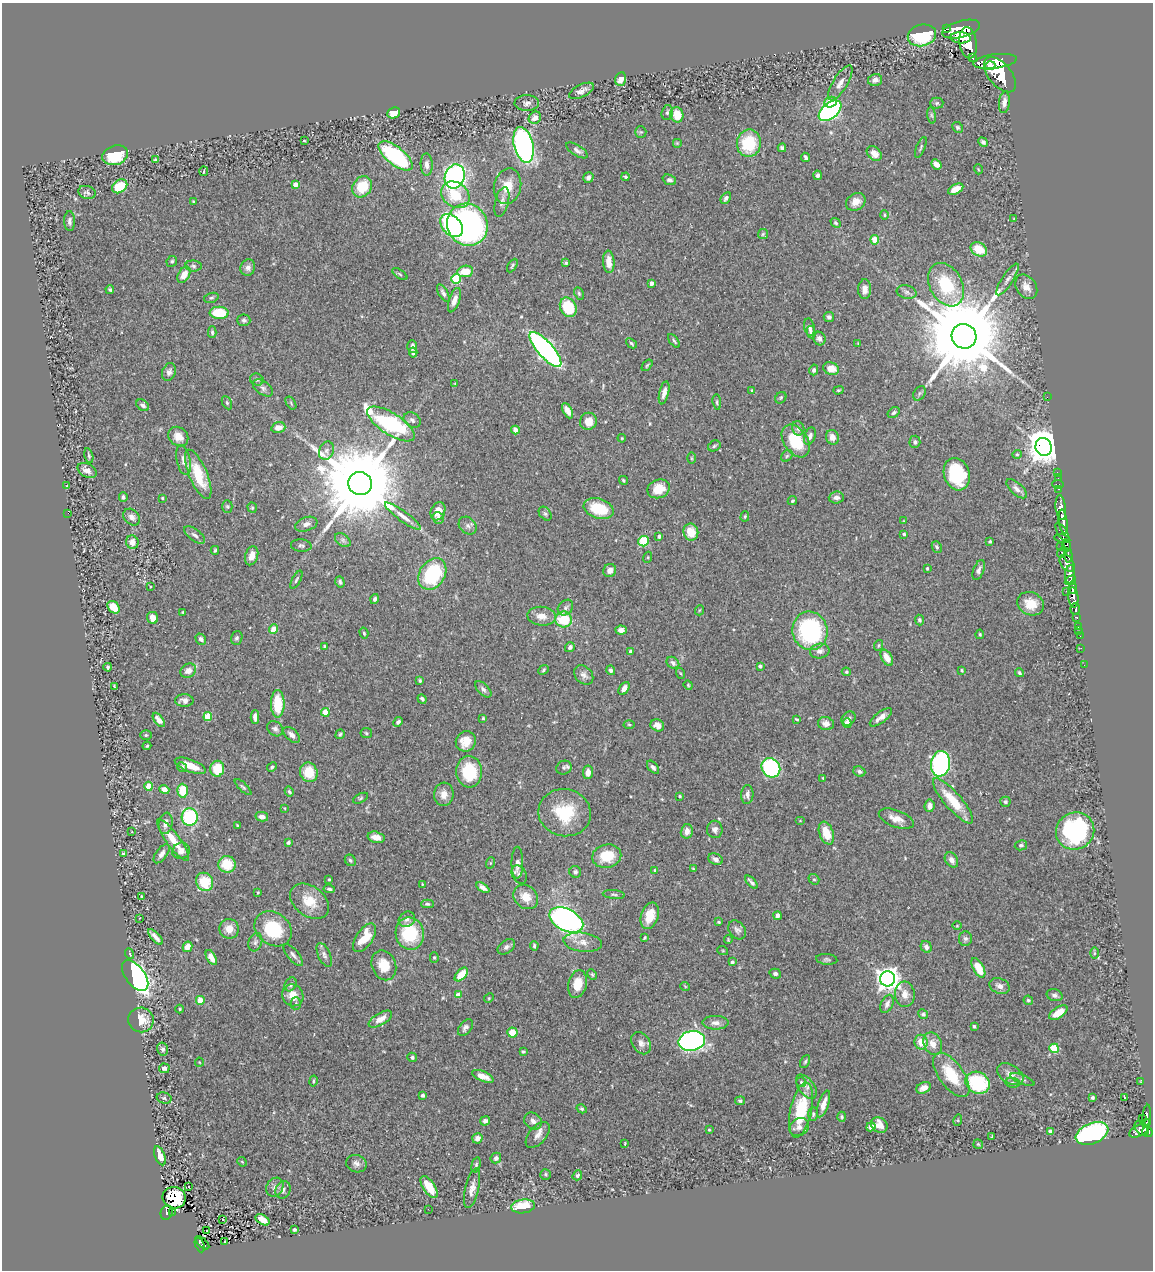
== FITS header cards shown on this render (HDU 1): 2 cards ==
NAXIS1  =                 1151
NAXIS2  =                 1268

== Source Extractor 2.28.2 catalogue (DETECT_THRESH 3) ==
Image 1151 x 1268 px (HDU 1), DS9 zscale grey, 1 PNG px = 1 image px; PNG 1155 x 1272 px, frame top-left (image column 1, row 1268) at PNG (2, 3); each listed source drawn as its Kron ellipse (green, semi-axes under 4 px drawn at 4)
Background 0.582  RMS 0.028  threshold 0.0845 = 3 sigma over >= 5 px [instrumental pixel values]
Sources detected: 479; all 479 listed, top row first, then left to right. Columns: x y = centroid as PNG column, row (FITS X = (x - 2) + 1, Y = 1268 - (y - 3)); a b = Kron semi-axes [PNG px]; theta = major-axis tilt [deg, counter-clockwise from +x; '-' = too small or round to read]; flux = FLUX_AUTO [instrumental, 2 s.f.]
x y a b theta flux
946 29 4 2 - 190
961 29 19 8 15 3400
922 35 14 11 14 91
961 38 10 5 -4 1500
968 43 16 8 -82 3100
973 58 3 3 - 70
995 61 22 7 7 3800
990 66 5 4 - 750
1000 75 21 11 -50 5000
621 79 7 5 75 15
875 80 7 6 - 8.9
840 83 20 7 59 13
581 91 13 6 25 9.2
830 102 6 5 - 27
1004 102 11 5 83 11
527 103 12 8 2 8.1
937 103 6 5 - 3.4
830 111 13 8 38 470
667 112 7 5 73 4.2
394 113 6 5 - 29
677 115 8 6 -75 35
932 115 8 4 -81 3.6
535 118 6 5 - 15
958 127 5 5 - 3.5
641 132 5 5 - 3
304 141 3 2 - 1.7
983 142 5 4 - 5.5
677 143 5 5 - 2.2
749 143 14 12 80 86
523 145 18 9 -76 480
921 147 11 3 68 3.1
782 148 4 4 - 4
577 150 12 5 -32 7.2
874 154 8 6 -42 16
115 155 13 9 18 71
396 156 20 9 -38 210
805 157 4 3 - 4
155 159 3 2 - 1.7
936 164 5 4 - 13
427 165 11 6 -88 9.6
978 169 5 3 - 1.6
204 171 5 2 - 2.3
818 175 5 4 - 5.7
455 177 12 10 71 480
626 177 4 3 - 2.7
588 178 6 5 - 7.3
669 180 7 5 -21 5.4
295 184 4 4 - 15
120 186 8 6 37 59
508 186 18 13 75 34
362 187 11 9 52 53
956 189 8 5 27 25
87 192 9 6 -16 4.9
455 195 15 12 -36 58
726 198 6 4 57 5.7
193 201 4 3 - 1.9
502 202 15 6 76 9.3
856 202 10 8 33 14
884 215 5 4 - 2.4
1014 219 3 2 - 1.3
70 221 10 5 -89 7
836 223 5 4 - 2.9
467 225 21 20 - 900
452 226 13 9 -46 120
763 234 5 5 - 2.9
875 240 4 4 - 49
979 249 9 6 -28 41
172 261 5 5 - 3.3
609 262 11 5 -86 19
566 263 4 4 - 2.6
193 266 8 5 -3 4.7
512 266 7 4 60 3.3
248 268 8 7 - 7.8
465 271 8 5 9 36
400 274 9 3 -34 2.6
184 275 9 5 61 24
456 279 5 5 - 120
1007 279 18 5 57 9.2
651 283 4 3 - 8.5
946 285 23 16 -61 100
1026 287 13 10 -56 16
865 289 10 6 88 12
110 290 4 4 - 3.3
907 292 10 6 -12 6.4
443 293 10 4 -60 6.9
579 293 6 4 -64 3
211 298 7 4 17 3.3
454 300 13 5 71 14
568 307 10 8 -64 81
219 313 9 6 -3 74
829 317 5 5 - 4.2
244 320 6 6 - 4.2
809 327 9 5 -80 6.9
212 332 6 4 -89 3.2
811 332 6 4 -80 4.4
964 336 12 12 - 40000
819 338 7 6 - 6
674 341 8 4 -53 3.7
631 343 6 4 -41 3.7
858 343 3 3 - 1.3
412 346 6 5 - 7.1
545 350 22 8 -48 710
413 352 5 4 - 5.8
647 365 7 3 52 2.6
831 369 8 6 -17 23
814 370 5 4 - 4.6
169 372 9 6 69 7.4
257 380 7 6 - 4.6
455 384 4 3 - 2.3
263 388 11 6 -36 7
752 390 4 3 - 3
838 390 5 4 - 2.1
664 393 12 4 77 11
919 393 8 5 56 3.9
1047 397 2 2 - 44
781 398 6 5 - 2.8
717 402 8 4 -83 2.8
227 403 7 4 -64 3.3
291 403 7 4 -55 3
143 405 7 5 -35 5.9
568 411 8 4 -63 12
894 412 6 4 35 3.9
412 420 9 7 -36 6.5
588 421 9 8 - 23
391 424 27 10 -33 440
278 427 7 5 16 17
798 428 7 6 - 6.3
515 430 4 4 - 17
178 436 10 9 - 20
810 436 9 5 69 8.2
832 437 7 6 - 13
622 438 4 3 - 2
796 441 18 12 -56 74
915 442 6 5 - 4.8
714 446 6 5 - 3.1
1044 447 9 8 - 4300
326 451 9 7 69 7.5
1017 454 5 4 - 2.7
89 456 8 4 -76 3.8
787 456 6 5 - 3.2
691 458 6 3 -89 1.9
183 460 15 7 -79 11
87 470 10 6 -29 12
1057 472 2 2 - 8.9
198 474 26 9 -67 68
957 474 16 12 -73 130
1058 478 2 2 - 8.5
623 480 5 4 - 2.6
360 483 12 11 - 39000
1058 484 6 3 -11 38
67 485 3 2 - 1.3
659 489 11 9 22 36
1017 489 13 6 -42 8.8
1059 489 3 2 - 22
123 497 5 4 - 4.4
836 497 7 6 - 8
162 498 3 3 - 2.1
792 501 5 4 - 2.9
227 506 6 5 - 3
252 508 5 4 - 2.5
1061 508 12 5 -84 1200
599 509 15 9 -17 66
438 511 9 7 68 25
68 513 2 2 - 6.4
545 514 8 5 -48 4.1
403 516 22 5 -36 15
745 516 5 4 - 2.5
132 517 9 7 -45 8.9
438 518 6 5 - 5.3
904 521 4 2 - 1.2
1063 522 12 3 -82 1100
306 524 11 7 18 9.5
468 526 10 7 -44 7.5
691 532 8 7 - 37
1062 533 11 4 -59 550
904 534 4 3 - 2.7
195 535 12 5 -36 6.8
659 536 3 3 - 5.6
1062 539 8 3 -12 390
343 540 9 5 -37 5.6
643 541 5 5 - 87
990 541 3 3 - 3.3
132 542 7 6 - 11
1066 545 6 4 -77 300
301 546 10 6 -6 5.3
937 547 6 4 -64 3.8
1060 547 2 2 - 14
215 550 4 3 - 2.7
1062 552 6 4 52 160
252 556 10 6 71 16
1068 556 7 4 -86 410
648 557 5 3 - 1.9
1067 563 9 6 -56 900
927 568 4 3 - 2.6
979 570 10 5 69 6.7
610 571 7 6 - 11
432 574 17 12 58 140
1070 574 9 5 84 1500
296 580 10 3 62 3.4
1070 580 6 3 33 650
340 582 6 4 -72 3.9
150 587 2 2 - 1.5
1072 589 5 3 - 460
1066 591 3 2 - 25
1073 597 10 5 -84 1000
375 599 5 4 - 4.7
1031 604 14 11 -26 33
113 607 7 5 -47 29
565 608 9 6 46 6.3
1075 609 6 5 - 280
700 610 5 3 - 1.6
183 612 3 3 - 1.9
542 616 14 9 -5 19
1076 617 3 3 - 110
153 618 6 5 - 13
564 619 8 8 - 70
919 620 5 4 - 3.7
1078 626 4 2 - 29
273 629 5 4 - 32
621 630 5 4 - 8
810 631 19 17 -74 230
1079 631 3 2 - 6
364 633 5 3 - 2.9
980 634 5 4 - 2.7
1080 636 2 2 - 8.1
237 638 7 5 71 4.6
201 639 6 5 - 5.4
879 645 5 3 - 1.9
325 646 4 4 - 2.4
570 647 5 4 - 6
1081 648 2 2 - 6.9
630 651 4 3 - 6
820 651 10 7 11 8.9
887 658 9 5 -60 16
673 663 7 5 -38 6.9
1084 665 2 2 - 8.6
760 666 4 4 - 6.1
108 667 4 3 - 3.1
544 670 5 4 - 2.7
611 670 5 4 - 4.8
962 670 4 3 - 1.9
188 671 8 6 29 15
846 672 4 3 - 2.2
680 673 5 3 - 2
1019 673 4 3 - 3.2
584 675 11 8 -46 10
420 680 3 3 - 2.8
688 685 5 4 - 2.1
114 687 4 2 - 2.1
624 688 7 4 57 12
483 689 10 5 -45 5.7
422 699 5 4 - 4.3
184 701 9 6 0 9.5
278 704 14 7 -90 65
325 712 4 4 - 46
208 717 4 4 - 63
255 717 7 4 -89 9.2
881 717 13 5 37 13
483 718 3 3 - 2.3
848 718 8 6 45 5.7
796 719 4 2 - 2
159 720 8 4 -53 11
398 722 5 4 - 5.2
847 723 5 4 - 19
629 724 5 3 - 2
826 724 8 6 -17 11
657 725 7 6 - 12
275 729 9 6 -41 6
366 733 6 5 - 2.9
340 734 5 4 - 2.8
146 735 6 5 - 3.1
292 735 10 5 -43 11
466 741 10 9 - 29
147 746 4 3 - 2.3
940 764 13 9 81 410
190 766 16 6 -21 28
182 767 5 4 - 4.7
272 767 5 4 - 2.7
653 767 8 4 -51 5.7
564 768 8 6 28 5.5
771 768 10 9 - 250
217 769 8 7 - 51
309 772 10 8 -70 46
469 772 16 13 -85 85
588 772 6 5 - 12
859 772 6 5 - 5.2
823 778 3 3 - 1.8
149 786 4 4 - 48
243 787 11 3 -44 3.6
164 789 5 4 - 14
183 791 7 5 -86 53
289 791 5 4 - 3.3
444 794 11 10 - 16
747 794 9 6 85 9.9
680 796 4 3 - 1.8
361 798 8 4 28 3.1
953 801 29 8 -49 61
1005 802 5 5 - 3.9
930 806 6 5 - 12
285 808 3 2 - 1.4
565 813 26 23 -13 88
190 817 9 8 - 150
262 817 6 4 -13 9.8
896 819 18 8 -21 19
800 821 5 3 - 1.4
166 823 11 7 81 13
237 826 3 2 - 1.9
715 829 9 8 - 8.3
687 831 7 6 - 13
1075 831 19 18 - 250
132 832 3 2 - 1.2
826 833 12 7 -69 38
376 837 8 5 -14 16
173 840 25 6 -53 35
288 842 4 3 - 4.1
1021 845 6 5 - 3.9
181 851 9 8 - 11
124 854 3 3 - 2.9
162 854 11 5 53 10
607 856 14 11 12 55
716 859 7 5 -24 8.7
350 860 6 5 - 3.7
951 860 8 6 -57 10
490 863 6 3 71 2
517 863 16 5 89 12
227 864 8 8 - 48
693 869 4 3 - 2.2
654 870 4 4 - 2.2
575 872 6 5 - 5.3
519 875 10 7 -61 7.1
329 879 3 3 - 3
814 879 6 5 - 2.8
205 882 9 8 - 61
751 882 8 3 -48 4.8
422 884 4 2 - 1.4
483 887 7 4 -33 8.2
329 889 6 3 -8 3.9
258 892 3 2 - 1.5
614 894 11 4 -6 4.4
142 896 3 2 - 2
526 897 13 11 -45 29
309 901 22 15 -37 45
427 904 6 4 -1 3.3
650 916 14 8 72 34
777 916 4 4 - 7.9
140 918 2 2 - 1
407 919 8 7 - 7.3
566 920 18 11 -27 620
719 922 3 2 - 2.1
957 926 4 3 - 1.6
229 929 10 9 - 21
273 929 20 16 -37 100
737 930 10 7 -51 7
410 933 16 14 -78 95
155 937 10 4 -48 9
365 938 16 8 56 42
644 938 4 3 - 2.3
965 939 7 6 - 5.2
728 940 4 3 - 1.8
255 942 9 6 71 5.5
583 942 19 9 -7 20
534 946 5 3 - 3.1
187 947 5 4 - 19
506 947 10 6 37 6.1
926 947 6 5 - 7.3
723 951 5 3 - 1.7
1094 953 6 4 89 2.4
130 954 5 3 - 2.2
293 955 13 5 -50 7.7
324 955 13 6 -65 7.5
211 957 8 4 -61 16
434 957 5 4 - 2.2
827 959 10 5 -5 4.3
732 962 4 3 - 5.5
384 965 15 12 -68 37
978 968 11 5 -61 40
461 974 8 5 46 39
775 974 6 5 - 4.9
592 975 5 4 - 2.6
135 976 18 9 -53 730
888 979 7 7 - 1500
291 984 7 5 59 5.9
577 984 14 9 77 36
685 986 5 3 - 1.5
999 986 10 7 -22 9.7
905 994 12 10 -86 17
293 995 11 10 - 25
458 995 4 4 - 28
1055 995 8 6 -17 5.1
489 998 5 4 - 1.9
200 1000 4 4 - 31
1028 1000 5 4 - 3.6
296 1004 6 5 - 3.2
887 1004 10 6 66 9.6
180 1009 4 3 - 1.9
1058 1013 10 5 33 25
923 1014 5 4 - 3.6
380 1019 13 6 31 18
141 1020 13 12 - 35
715 1023 13 7 -1 10
974 1026 4 3 - 2.7
465 1028 9 6 51 7.3
512 1033 5 5 - 30
692 1041 13 10 13 750
921 1042 7 6 - 28
641 1043 12 8 -56 10
933 1044 12 8 -66 19
1054 1048 5 4 - 91
163 1049 6 5 - 5.3
523 1052 4 3 - 2.8
412 1057 5 4 - 4.3
199 1062 4 4 - 1.9
805 1062 7 4 63 3.2
164 1068 5 5 - 6.5
1010 1074 14 9 -33 15
951 1075 26 12 -54 71
483 1076 11 5 -23 15
1023 1080 13 4 -22 5.2
313 1081 6 3 78 2.4
1141 1081 3 2 - 1.1
801 1082 5 5 - 3
978 1083 12 10 -28 140
1013 1083 7 5 -6 3.9
806 1087 14 8 -53 11
924 1088 8 5 25 14
423 1095 4 3 - 4.4
1092 1097 3 3 - 3.2
1125 1097 3 3 - 37
164 1098 7 5 -15 3.7
740 1101 5 4 - 3.4
823 1104 14 5 71 19
582 1109 5 4 - 3
801 1110 28 10 78 92
813 1114 7 5 90 3.5
1146 1116 11 4 83 200
842 1117 5 3 - 2.4
1142 1118 2 2 - 2.9
958 1120 6 3 72 1.6
485 1121 5 4 - 5.2
533 1121 9 7 -39 9.3
1147 1122 4 3 - 120
879 1125 9 7 -38 17
799 1127 10 8 34 8.4
871 1127 5 4 - 9.6
1142 1128 8 6 -53 390
709 1130 3 2 - 2.1
1139 1131 10 5 26 310
1050 1132 4 4 - 6.9
1147 1132 5 5 - 420
1092 1133 17 10 22 370
538 1135 15 8 48 13
992 1136 4 2 - 2.2
477 1138 5 5 - 9.2
625 1143 3 2 - 1.4
978 1144 5 4 - 2.2
160 1156 10 5 -69 24
496 1158 5 5 - 6.3
242 1162 5 4 - 1.8
356 1164 10 8 -20 9.4
476 1165 7 4 75 3.5
546 1174 5 5 - 2.9
577 1175 5 4 - 4.5
189 1187 3 3 - 34
275 1187 10 8 58 8.4
429 1187 12 6 -56 44
472 1188 20 7 77 16
283 1190 9 7 65 7.2
174 1198 11 10 - 95
523 1206 12 7 7 59
428 1209 3 2 - 1.9
172 1212 3 2 - 18
167 1213 7 6 - 120
223 1219 3 3 - 42
263 1220 8 5 -32 21
206 1230 2 2 - 2.3
294 1230 3 3 - 3.3
225 1242 2 2 - 1.3
202 1243 8 2 -43 33
200 1245 7 4 -66 80